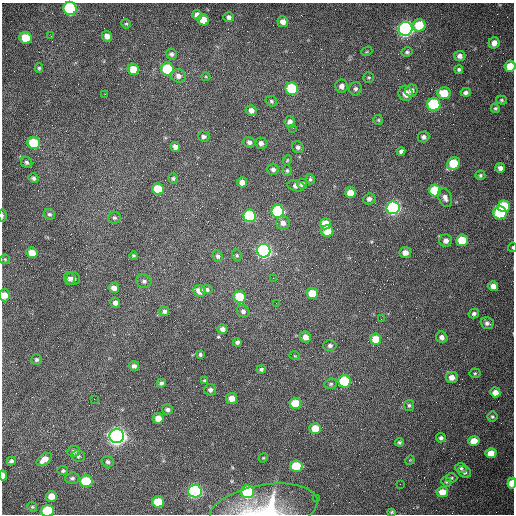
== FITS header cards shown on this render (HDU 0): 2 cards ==
NAXIS1  =                  512 /fastest changing axis
NAXIS2  =                  512 /next to fastest changing axis

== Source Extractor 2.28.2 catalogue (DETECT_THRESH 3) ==
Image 512 x 512 px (HDU 0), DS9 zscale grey, 1 PNG px = 1 image px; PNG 516 x 516 px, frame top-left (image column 1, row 512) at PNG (2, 3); each listed source drawn as its Kron ellipse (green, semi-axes under 4 px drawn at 4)
Background 1530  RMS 24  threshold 70.7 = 3 sigma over >= 5 px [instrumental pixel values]
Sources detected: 165; all 165 listed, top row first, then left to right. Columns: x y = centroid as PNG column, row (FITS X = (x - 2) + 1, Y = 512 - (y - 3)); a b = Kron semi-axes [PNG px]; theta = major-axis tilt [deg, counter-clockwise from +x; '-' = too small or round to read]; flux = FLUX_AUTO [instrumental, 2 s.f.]
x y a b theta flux
70 8 7 6 - 2.3e+05
197 15 5 4 - 8.5e+03
229 17 5 5 - 4.9e+03
203 20 6 5 - 2.2e+04
283 22 5 5 - 8.8e+03
126 24 5 4 - 2.0e+03
419 25 6 6 - 4.7e+04
406 29 7 7 - 7.3e+05
51 36 2 2 - 1.2e+03
107 36 5 5 - 8.4e+03
26 38 6 6 - 4.4e+04
494 43 5 5 - 1.2e+04
367 51 6 3 20 1.6e+03
407 52 5 4 - 2.7e+03
171 54 5 5 - 3.9e+03
460 56 6 5 - 6.6e+03
510 66 6 5 - 2.3e+04
39 68 5 4 - 2.2e+03
133 69 6 5 - 2.6e+04
167 69 6 6 - 9.6e+04
459 70 4 4 - 2.9e+03
178 76 7 6 - 7.9e+03
206 77 4 4 - 1.6e+03
369 77 5 5 - 2.2e+03
341 86 6 6 - 7.8e+03
292 89 6 6 - 1.3e+05
355 89 7 6 - 4.3e+03
411 90 6 6 - 7.2e+03
466 92 5 4 - 4.7e+03
406 93 7 7 - 1.3e+04
444 93 7 6 - 3.2e+04
105 94 3 2 - 1.3e+03
501 100 5 4 - 2.5e+03
271 101 6 5 - 2.6e+03
434 105 6 6 - 2.0e+05
495 108 5 4 - 2.5e+03
251 110 5 5 - 7.3e+03
378 120 5 5 - 2.3e+03
290 122 6 5 - 7.5e+03
293 128 2 2 - 9.1e+02
204 136 6 5 - 3.7e+03
423 137 6 5 - 4.6e+03
249 142 6 5 - 4.9e+03
34 143 6 6 - 7.0e+04
261 143 6 5 - 5.9e+03
175 147 5 4 - 6.6e+03
298 147 6 5 - 4.4e+03
401 151 4 4 - 4.6e+03
287 160 5 4 - 1.6e+03
27 162 6 5 - 2.9e+03
453 163 7 6 - 5.9e+04
500 168 5 5 - 5.8e+03
273 169 5 5 - 4.9e+03
287 171 5 4 - 2.7e+03
480 175 5 5 - 2.8e+03
34 178 5 4 - 3.5e+03
173 178 5 5 - 2.7e+03
310 179 5 4 - 2.8e+03
242 182 5 5 - 1.1e+04
302 184 5 5 - 4.2e+03
296 186 9 5 -12 8.8e+03
158 189 6 5 - 5.9e+04
435 191 6 6 - 8.6e+04
350 193 5 5 - 1.8e+04
445 198 10 6 -68 7.9e+03
369 199 6 5 - 5.6e+03
504 206 6 6 - 7.0e+04
393 208 6 6 - 4.4e+05
278 211 6 6 - 2.6e+05
500 213 6 6 - 1.2e+05
49 214 6 5 - 2.7e+03
2 216 6 2 90 2.4e+03
250 216 6 6 - 2.0e+05
114 218 6 5 - 2.9e+03
283 223 7 6 - 7.6e+03
325 224 5 5 - 2.7e+04
327 231 6 5 - 3.3e+04
462 240 6 6 - 4.7e+04
446 241 6 6 - 8.4e+03
513 247 4 2 - 1.4e+03
264 251 7 6 - 5.5e+05
32 253 6 5 - 2.1e+04
405 253 6 5 - 9.7e+03
237 255 6 4 -69 2.2e+03
133 256 4 4 - 2.0e+03
218 256 6 5 - 3.8e+03
5 259 5 5 - 2.0e+03
73 278 6 6 - 5.0e+03
273 278 2 2 - 8.0e+02
70 279 7 5 -73 4.5e+03
144 281 8 6 -29 4.1e+03
493 286 5 5 - 9.3e+03
114 288 5 5 - 8.3e+03
207 289 6 4 -9 3.8e+03
200 291 6 5 - 1.3e+04
312 293 6 5 - 3.2e+04
4 295 6 5 - 1.5e+04
240 297 6 6 - 6.7e+04
115 303 5 5 - 6.3e+03
276 303 2 2 - 1.2e+03
164 311 5 4 - 3.9e+03
243 311 6 5 - 4.7e+03
474 314 5 4 - 3.6e+03
381 319 2 2 - 8.5e+02
487 323 7 5 -17 4.4e+03
222 329 5 5 - 6.4e+03
305 337 6 5 - 1.1e+04
442 337 6 5 - 5.7e+03
376 339 5 5 - 3.1e+04
237 342 4 4 - 4.3e+03
330 345 6 5 - 4.1e+03
200 354 4 3 - 2.8e+03
295 356 5 3 - 1.4e+03
36 359 5 5 - 2.9e+03
134 366 5 4 - 5.0e+03
261 369 5 4 - 3.1e+03
475 373 5 5 - 2.3e+03
452 377 6 5 - 1.1e+04
204 380 4 4 - 1.9e+03
344 381 6 6 - 1.0e+05
161 383 4 4 - 4.0e+03
331 384 6 5 - 2.9e+03
210 390 6 6 - 5.1e+03
495 392 5 5 - 1.2e+04
232 398 5 5 - 1.4e+04
94 399 2 2 - 6.9e+02
295 403 6 5 - 4.3e+04
409 405 5 5 - 3.0e+03
167 410 5 5 - 4.3e+03
492 417 5 5 - 2.4e+03
158 418 5 5 - 1.3e+04
315 428 6 5 - 2.4e+04
117 436 7 7 - 1.3e+06
441 438 5 4 - 3.5e+03
474 441 5 5 - 2.4e+04
399 442 4 4 - 2.8e+03
74 451 6 5 - 5.4e+03
491 453 5 5 - 1.9e+04
78 456 6 6 - 3.0e+03
263 458 5 3 - 1.4e+03
44 459 9 5 35 1.4e+04
410 460 5 4 - 1.5e+03
11 461 5 4 - 3.8e+03
108 462 6 5 - 3.9e+03
296 466 6 5 - 6.1e+04
461 468 6 5 - 3.0e+03
63 471 5 4 - 2.8e+03
465 472 7 5 -32 4.4e+03
3 475 5 3 - 9.4e+03
72 478 7 5 4 3.9e+03
451 478 6 4 -1 2.0e+03
86 481 6 6 - 7.6e+04
446 482 5 4 - 2.1e+03
512 483 6 4 87 3.0e+04
400 484 2 2 - 5.6e+02
195 491 7 6 - 4.1e+05
247 492 6 6 - 1.5e+05
442 492 6 5 - 2.1e+04
51 496 5 5 - 1.6e+04
316 498 2 2 - 3.7e+03
158 502 6 5 - 4.1e+04
32 507 5 4 - 2.0e+03
264 509 54 24 9 1.1e+05
48 511 6 5 - 1.1e+05
392 512 4 3 - 2.0e+03
At the frame edge (FLAGS 8, measured only in part): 9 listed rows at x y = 70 8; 510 66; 2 216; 513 247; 4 295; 3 475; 512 483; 264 509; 48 511